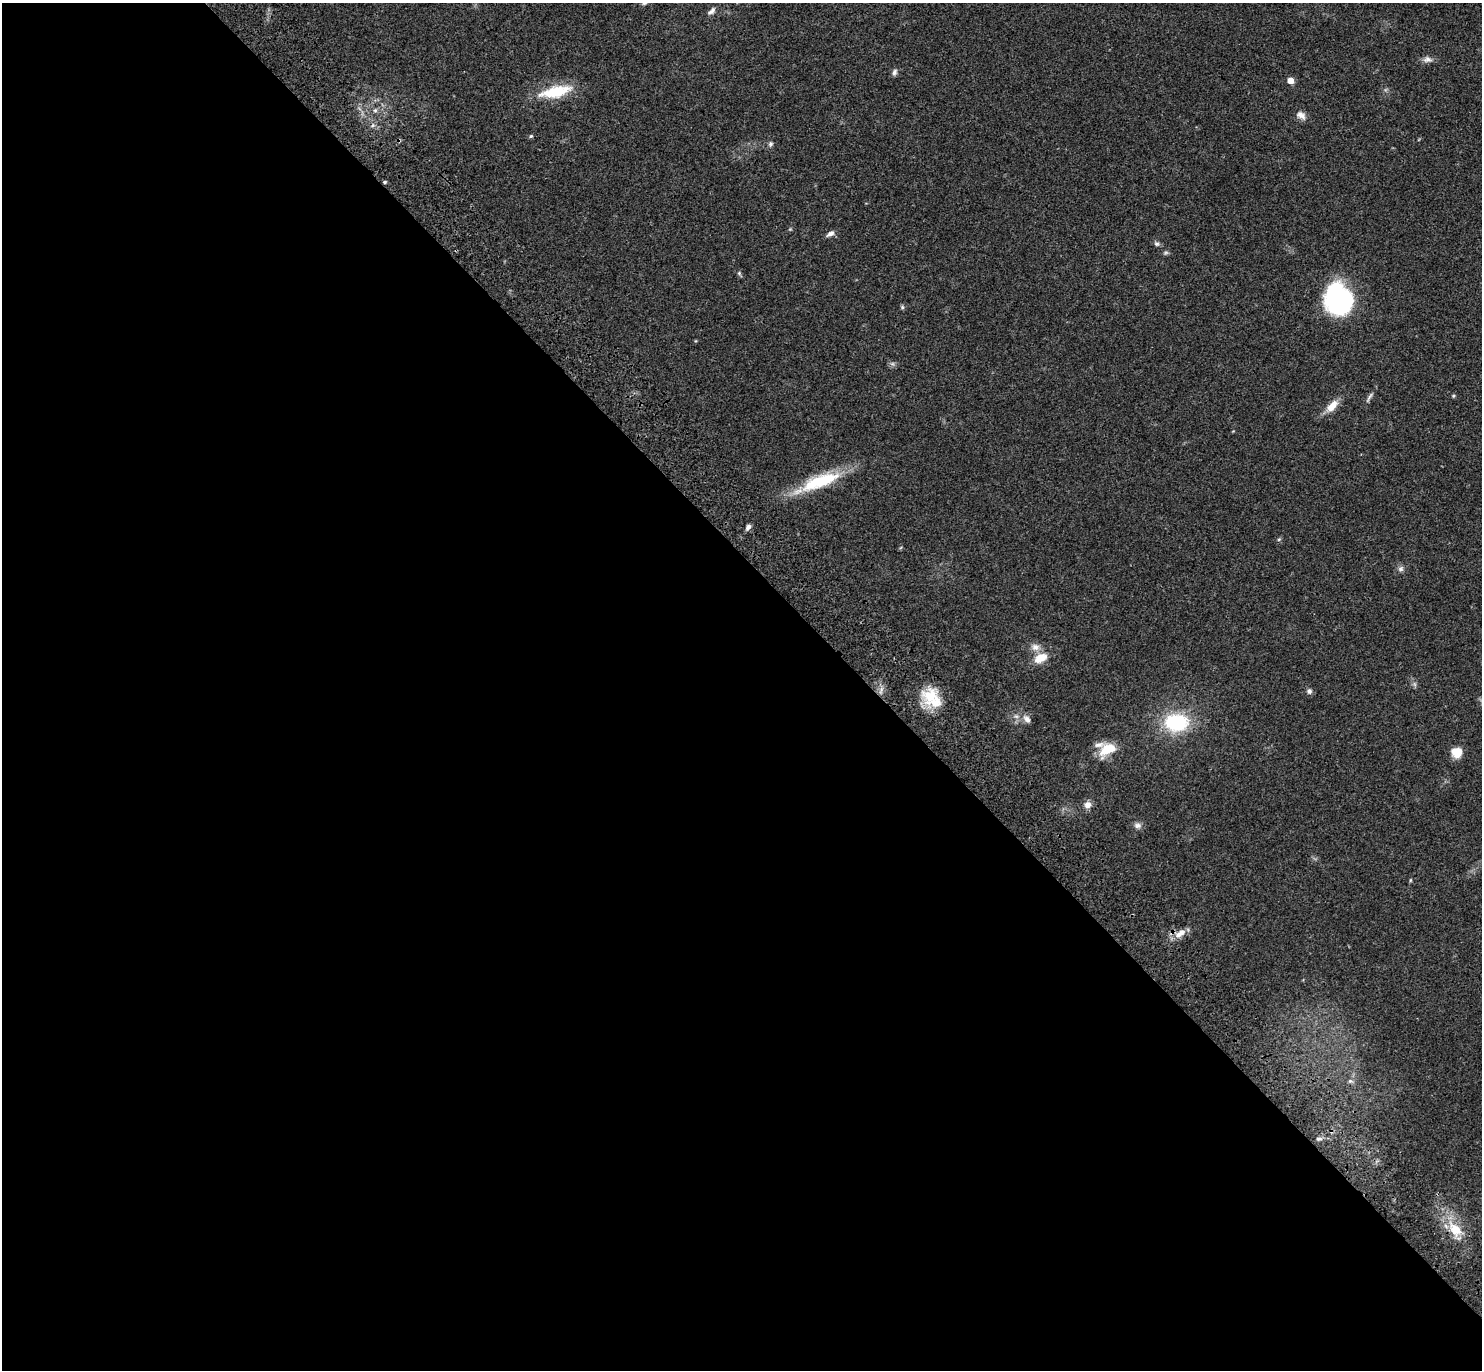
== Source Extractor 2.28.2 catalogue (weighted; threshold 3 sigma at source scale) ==
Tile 9 of 4 x 4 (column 1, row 3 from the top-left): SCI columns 97-1576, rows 1614-2981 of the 6115 x 6104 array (HDU 1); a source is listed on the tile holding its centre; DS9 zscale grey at full resolution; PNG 1484 x 1372 px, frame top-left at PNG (2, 3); no overlay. Shown black and unused: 59% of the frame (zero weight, under 3 of 4 exposures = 6% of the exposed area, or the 3 px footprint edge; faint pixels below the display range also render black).
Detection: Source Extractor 2.28.2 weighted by HDU 2 'WHT'; one run over the whole footprint, this tile lists its part. Background 0.0501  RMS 0.0055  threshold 0.0245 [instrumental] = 3 sigma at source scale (4.5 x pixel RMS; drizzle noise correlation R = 1.50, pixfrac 1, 0.05/0.05 arcsec/px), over >= 5 px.
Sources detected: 45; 1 too faint to see at this stretch — not listed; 2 inside a brighter listed object's ellipse — not listed separately; the other 42 listed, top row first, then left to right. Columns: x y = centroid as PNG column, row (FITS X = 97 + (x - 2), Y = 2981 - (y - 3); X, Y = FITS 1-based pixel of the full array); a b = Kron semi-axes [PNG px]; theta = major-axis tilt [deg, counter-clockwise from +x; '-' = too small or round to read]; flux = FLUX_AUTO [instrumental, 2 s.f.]
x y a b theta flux
645 3 9 5 25 1.2
711 11 12 7 42 2.2
1427 59 13 8 -4 2.7
894 72 10 6 73 1.6
1290 80 5 5 - 7.7
556 92 38 13 13 22
375 110 6 5 - 1.2
1301 115 13 9 -32 3.2
531 136 5 4 - 0.76
770 144 7 6 - 1.2
384 182 4 3 - 0.9
830 233 11 6 33 2.2
1156 244 8 6 -42 1.4
1166 253 7 5 33 1
739 273 9 5 -58 0.97
1339 299 28 25 -71 84
902 307 5 5 - 0.88
892 364 7 5 -29 1.3
1453 396 5 4 - 0.61
1369 397 18 4 60 1.9
1332 406 19 9 46 6.7
820 481 51 15 21 31
748 527 7 5 52 1.9
1279 539 6 4 43 0.71
1401 569 8 7 - 1.8
1035 647 13 10 -5 3.9
1041 658 16 10 25 8.9
1414 684 7 4 -89 1.1
881 690 12 4 72 1.8
1309 691 7 6 - 1.6
930 696 27 21 43 17
1027 719 12 8 -49 3
1176 722 24 18 1 40
1107 749 20 13 34 13
1457 752 11 10 - 9
1087 805 9 8 - 3.3
1137 825 10 8 -8 2.3
1410 880 5 3 - 0.56
1180 934 17 8 36 5.8
1350 1081 8 6 -15 1.4
1319 1139 9 4 4 1.3
1455 1230 21 13 -54 14
Overlapping masked pixels (flux is a lower limit): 2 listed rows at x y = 384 182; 1455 1230
Isophote crosses this tile's border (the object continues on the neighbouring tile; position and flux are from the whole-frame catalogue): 1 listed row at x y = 645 3